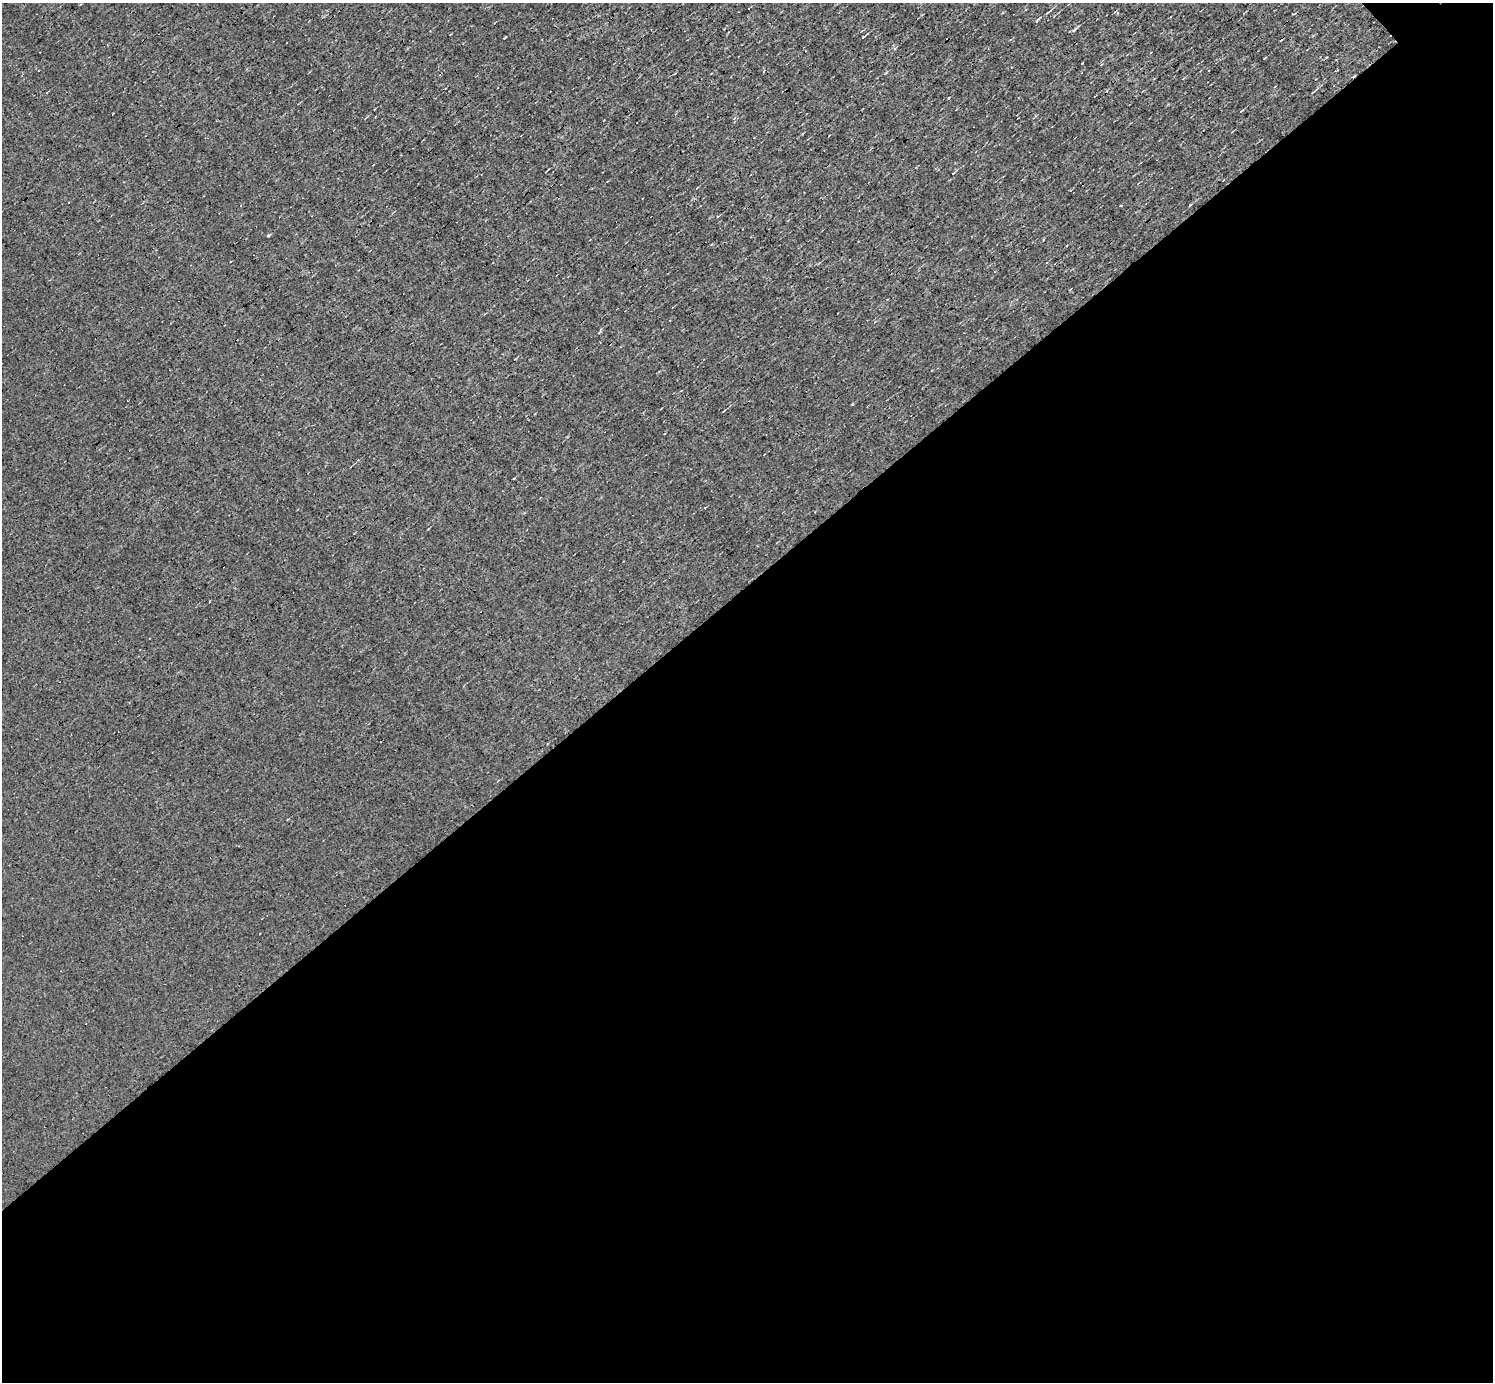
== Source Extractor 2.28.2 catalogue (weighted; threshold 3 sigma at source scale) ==
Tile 15 of 4 x 4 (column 3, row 4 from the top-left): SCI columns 2985-4475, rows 152-1531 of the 5967 x 5966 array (HDU 1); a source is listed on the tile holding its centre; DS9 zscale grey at full resolution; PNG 1495 x 1384 px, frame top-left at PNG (2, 3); no overlay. Shown black and unused: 58% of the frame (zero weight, under 3 of 4 exposures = <1% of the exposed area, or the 3 px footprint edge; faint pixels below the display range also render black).
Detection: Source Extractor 2.28.2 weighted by HDU 2 'WHT'; one run over the whole footprint, this tile lists its part. Background -0.00396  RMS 0.036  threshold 0.163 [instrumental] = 3 sigma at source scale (4.5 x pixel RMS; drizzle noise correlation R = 1.50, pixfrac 1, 0.05/0.05 arcsec/px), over >= 5 px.
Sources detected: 16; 5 cosmic-ray / hot-pixel residue — not listed; the other 11 listed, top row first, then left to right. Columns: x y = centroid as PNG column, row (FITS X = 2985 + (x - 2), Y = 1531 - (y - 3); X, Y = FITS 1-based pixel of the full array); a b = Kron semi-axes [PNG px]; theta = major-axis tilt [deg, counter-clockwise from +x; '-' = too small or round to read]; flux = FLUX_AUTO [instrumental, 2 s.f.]
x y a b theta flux
1048 12 11 3 38 7
1074 30 8 3 49 7.2
863 37 6 2 34 5.4
504 38 3 2 - 5.2
440 75 3 3 - 2.8
1313 92 5 2 - 3.5
1241 111 5 2 - 3.1
953 173 6 2 35 2.9
68 202 3 2 - 3.4
268 235 4 3 - 6.4
724 411 5 2 - 3.6
Unlisted compact peaks at least as high as the median listed source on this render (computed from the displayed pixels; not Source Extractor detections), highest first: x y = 852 404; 1121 205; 949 98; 428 529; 1036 21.